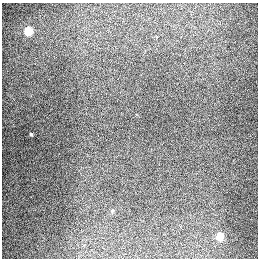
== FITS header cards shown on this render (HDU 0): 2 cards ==
NAXIS1  =                  256
NAXIS2  =                  256

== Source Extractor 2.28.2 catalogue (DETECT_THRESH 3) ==
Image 256 x 256 px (HDU 0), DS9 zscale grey, 1 PNG px = 1 image px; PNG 260 x 260 px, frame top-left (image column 1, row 256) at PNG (2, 3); no overlay
Background 1320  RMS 27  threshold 81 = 3 sigma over >= 5 px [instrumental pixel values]
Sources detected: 3; all 3 listed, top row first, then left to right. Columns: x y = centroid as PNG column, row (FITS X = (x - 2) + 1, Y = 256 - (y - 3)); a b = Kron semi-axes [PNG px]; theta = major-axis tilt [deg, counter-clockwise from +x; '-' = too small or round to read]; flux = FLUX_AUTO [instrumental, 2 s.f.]
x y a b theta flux
28 31 5 5 - 91000
31 134 3 3 - 2300
220 236 5 5 - 66000